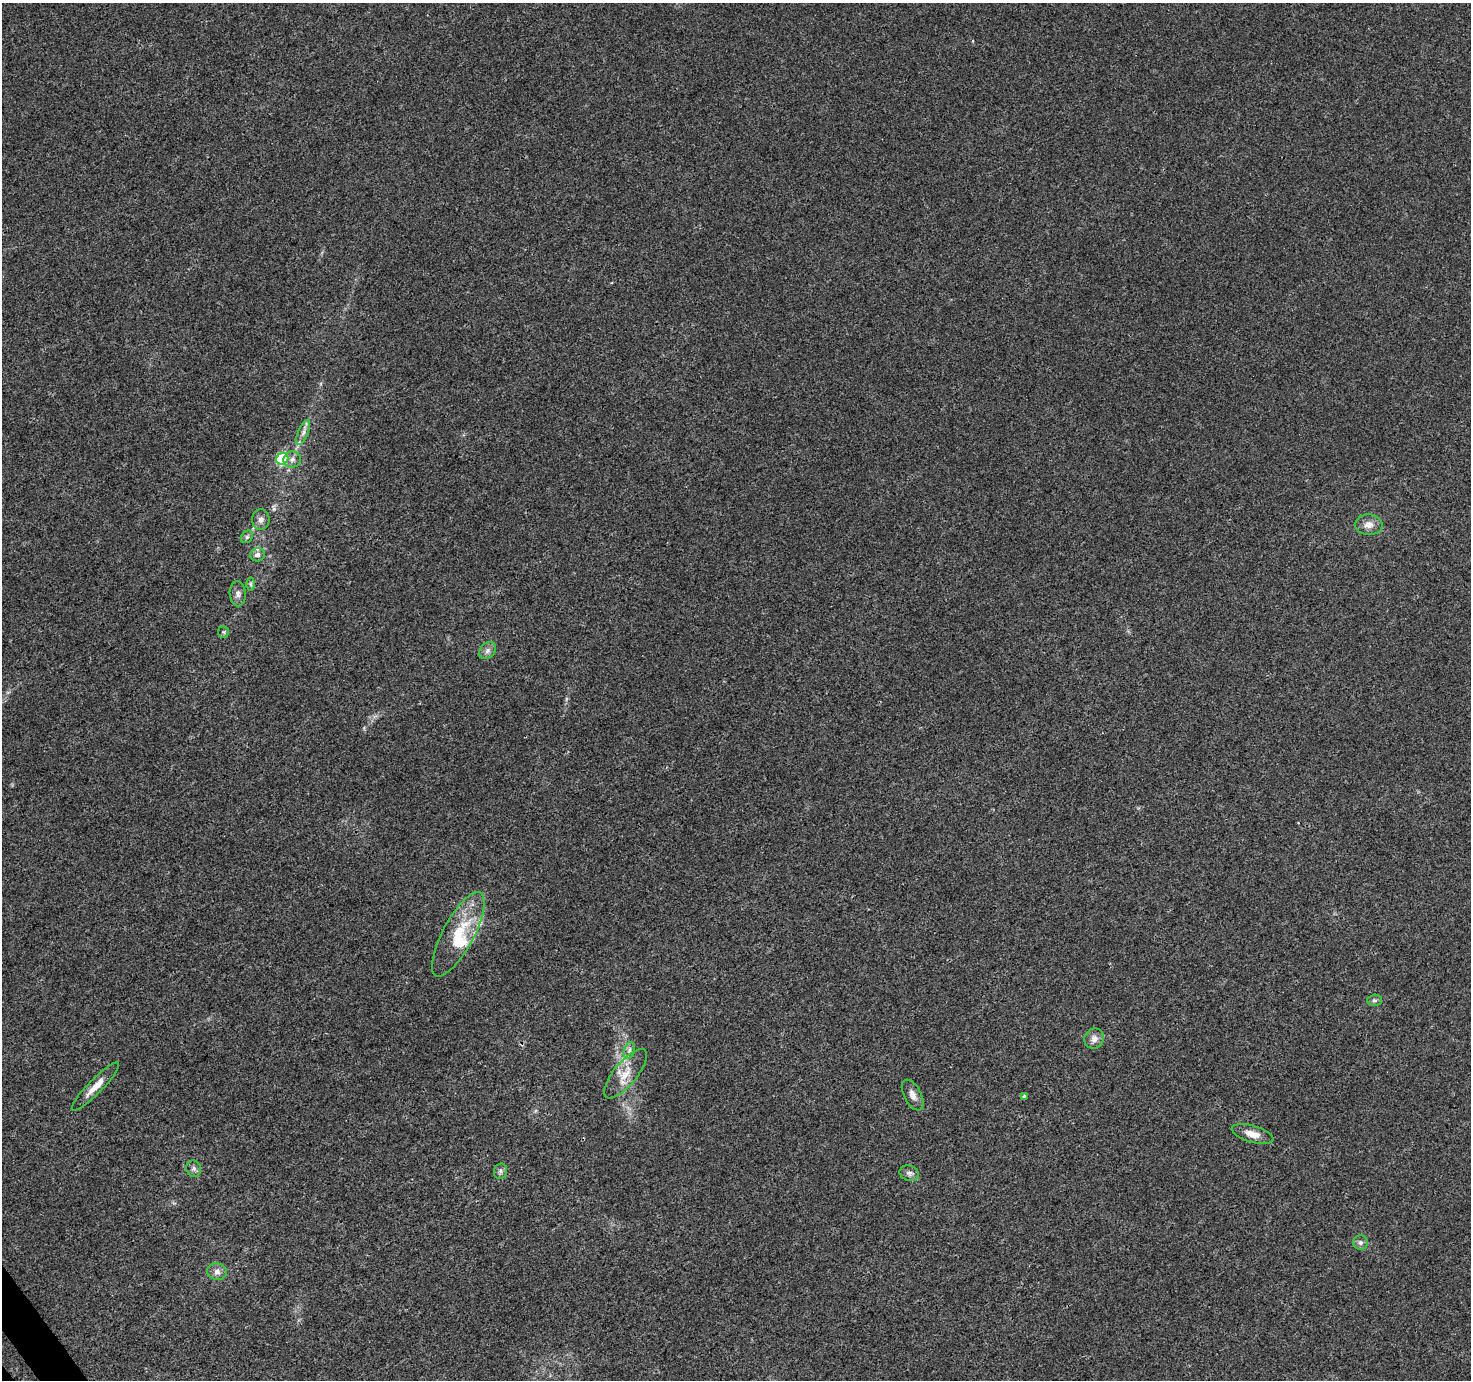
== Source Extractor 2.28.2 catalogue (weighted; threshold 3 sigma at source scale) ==
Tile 7 of 4 x 4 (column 3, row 2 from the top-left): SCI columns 2990-4458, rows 2914-4291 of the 5982 x 5889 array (HDU 1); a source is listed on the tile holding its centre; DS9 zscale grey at full resolution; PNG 1473 x 1382 px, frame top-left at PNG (2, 3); each listed source drawn as its Kron ellipse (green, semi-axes under 4 px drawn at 4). Shown black and unused: <1% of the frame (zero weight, under 3 of 4 exposures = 5% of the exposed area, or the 3 px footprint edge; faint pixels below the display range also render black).
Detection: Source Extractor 2.28.2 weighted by HDU 2 'WHT'; one run over the whole footprint, this tile lists its part. Background 0.00969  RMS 0.0027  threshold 0.0121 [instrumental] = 3 sigma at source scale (4.5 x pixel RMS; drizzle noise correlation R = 1.50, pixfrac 1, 0.0396/0.0396 arcsec/px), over >= 5 px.
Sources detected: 27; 1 inside a brighter object's white glare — neither listed nor drawn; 1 inside a brighter listed object's ellipse — not listed separately; the other 25 listed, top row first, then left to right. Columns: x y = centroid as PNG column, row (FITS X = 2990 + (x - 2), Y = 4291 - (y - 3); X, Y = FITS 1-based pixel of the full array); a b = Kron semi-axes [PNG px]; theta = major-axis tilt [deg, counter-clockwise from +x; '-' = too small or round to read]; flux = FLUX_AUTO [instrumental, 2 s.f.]
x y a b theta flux
303 433 13 5 66 1.3
282 459 6 6 - 20
292 460 9 8 - 1.2
261 519 10 8 90 1.4
1369 525 14 10 -4 2.2
247 537 7 5 47 0.59
257 555 7 6 - 1.4
251 584 6 4 -90 0.46
238 594 12 8 -88 1.3
223 632 6 5 - 0.47
487 651 9 7 45 1.1
458 934 47 15 62 12
1374 1000 7 5 1 0.59
1094 1039 10 9 - 1.8
629 1050 9 5 71 0.82
626 1074 31 11 50 4.9
95 1086 33 7 45 3.8
913 1095 17 8 -63 1.8
1024 1096 4 4 - 0.31
1252 1134 21 8 -16 2.9
194 1169 8 7 - 0.92
500 1171 7 6 - 0.74
909 1173 10 7 -17 1
1361 1243 7 7 - 0.89
217 1272 10 8 -12 1.4